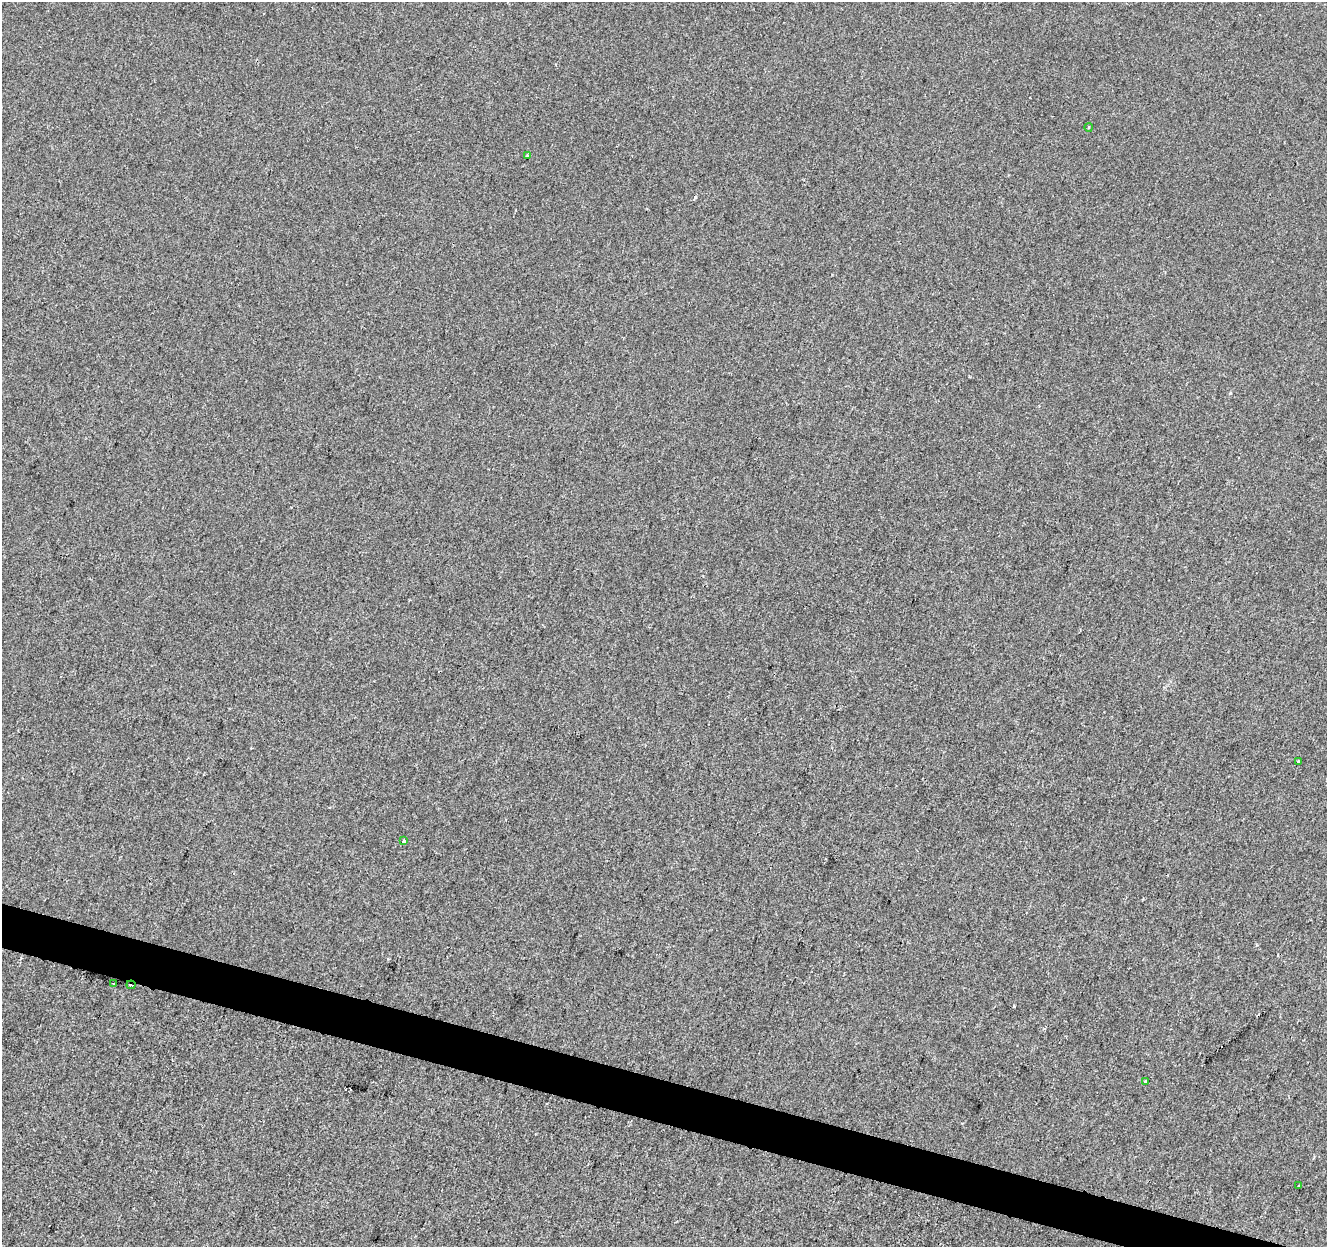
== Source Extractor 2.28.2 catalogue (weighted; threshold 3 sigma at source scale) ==
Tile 6 of 4 x 4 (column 2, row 2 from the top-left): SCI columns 1333-2657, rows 2768-4012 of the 5308 x 5473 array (HDU 1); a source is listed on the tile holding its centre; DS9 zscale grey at full resolution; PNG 1329 x 1249 px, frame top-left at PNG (2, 2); each listed source drawn as its Kron ellipse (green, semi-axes under 4 px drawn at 4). Shown black and unused: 3% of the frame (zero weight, under 2 of 3 exposures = <1% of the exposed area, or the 3 px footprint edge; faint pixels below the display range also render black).
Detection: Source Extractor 2.28.2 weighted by HDU 2 'WHT'; one run over the whole footprint, this tile lists its part. Background -8.94e-05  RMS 0.0042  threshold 0.019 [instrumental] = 3 sigma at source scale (4.5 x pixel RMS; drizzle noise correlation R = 1.50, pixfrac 1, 0.0396/0.0396 arcsec/px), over >= 5 px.
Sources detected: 10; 2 cosmic-ray / hot-pixel residue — neither listed nor drawn; the other 8 listed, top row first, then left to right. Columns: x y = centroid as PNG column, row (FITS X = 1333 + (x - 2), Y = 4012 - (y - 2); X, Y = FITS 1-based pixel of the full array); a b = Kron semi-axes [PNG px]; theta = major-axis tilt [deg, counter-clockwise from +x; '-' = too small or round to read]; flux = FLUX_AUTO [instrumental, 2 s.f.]
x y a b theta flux
1089 127 4 3 - 0.39
528 155 3 2 - 0.41
1298 761 3 3 - 0.7
404 841 3 3 - 0.88
113 983 3 3 - 1
131 985 4 3 - 3.3
1145 1081 3 3 - 0.68
1299 1185 3 2 - 0.51
Overlapping masked pixels (flux is a lower limit): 1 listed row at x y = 131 985